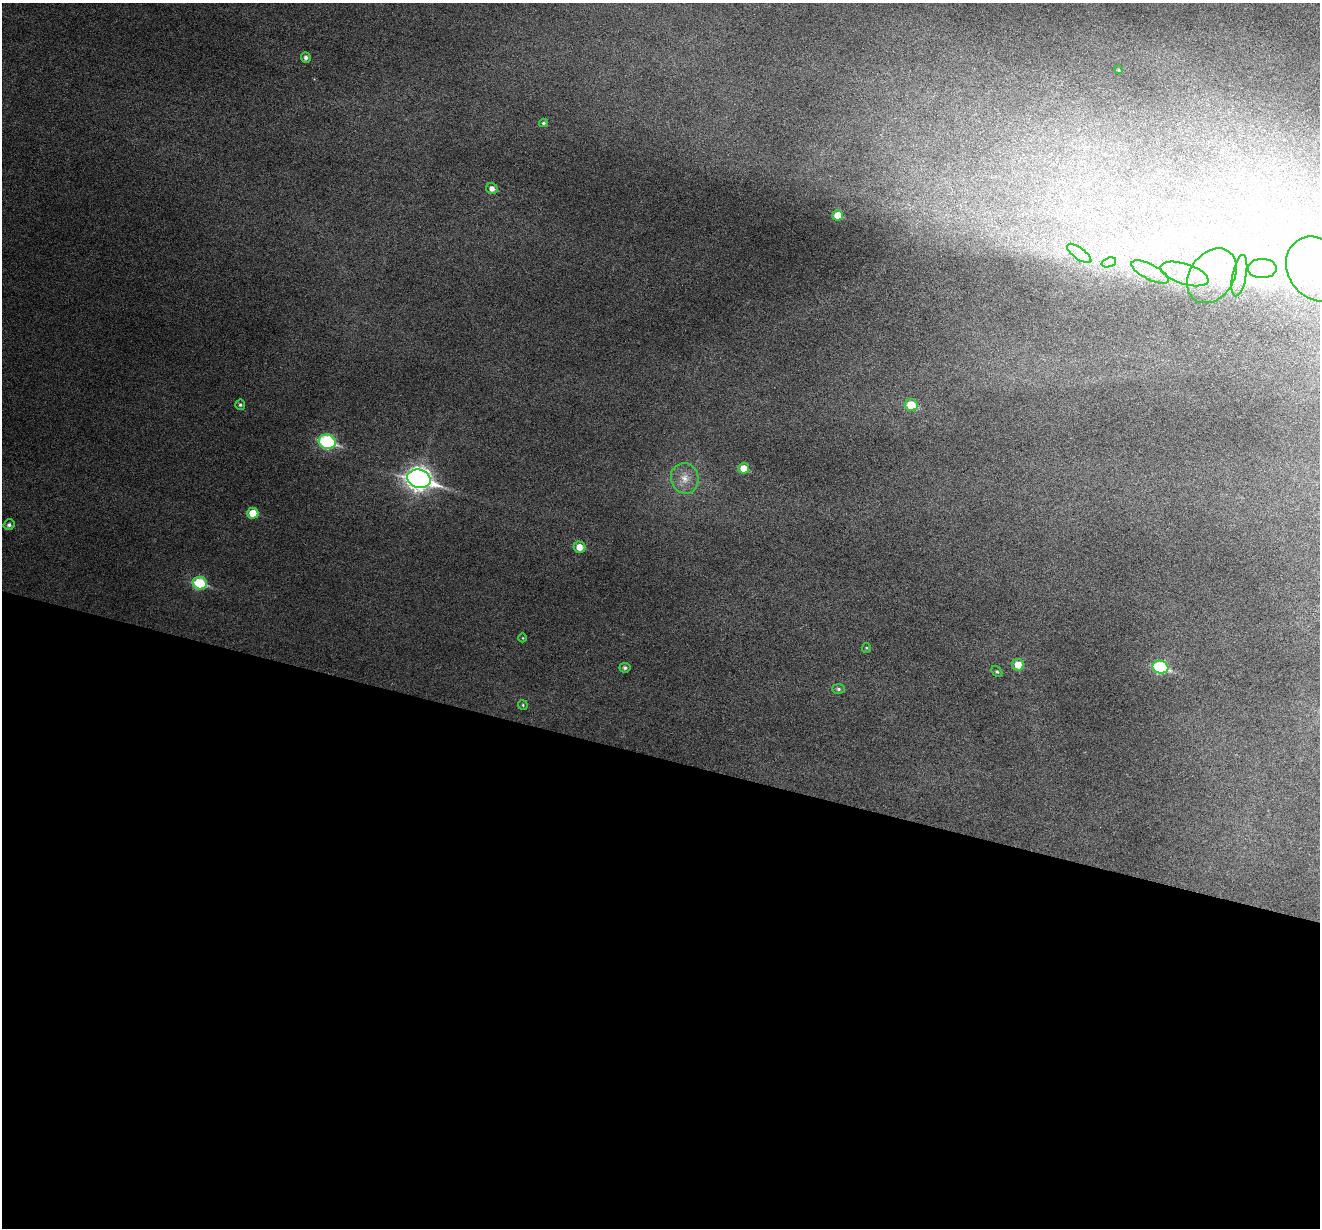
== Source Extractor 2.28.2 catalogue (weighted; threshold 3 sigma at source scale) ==
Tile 14 of 4 x 4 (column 2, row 4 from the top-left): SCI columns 1322-2639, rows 256-1481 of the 5274 x 5288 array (HDU 1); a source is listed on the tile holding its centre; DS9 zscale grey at full resolution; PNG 1322 x 1230 px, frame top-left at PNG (2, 3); each listed source drawn as its Kron ellipse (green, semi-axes under 4 px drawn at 4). Shown black and unused: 38% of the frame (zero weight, under 3 of 6 exposures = <1% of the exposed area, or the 3 px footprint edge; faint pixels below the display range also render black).
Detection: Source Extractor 2.28.2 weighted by HDU 2 'WHT'; one run over the whole footprint, this tile lists its part. Background 0.0517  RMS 0.0057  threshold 0.0233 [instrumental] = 3 sigma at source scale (4.09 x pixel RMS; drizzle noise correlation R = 1.36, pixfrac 0.8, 0.05/0.05 arcsec/px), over >= 5 px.
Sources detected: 36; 4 inside a brighter object's white glare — neither listed nor drawn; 1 inside a brighter listed object's ellipse — not listed separately; the other 31 listed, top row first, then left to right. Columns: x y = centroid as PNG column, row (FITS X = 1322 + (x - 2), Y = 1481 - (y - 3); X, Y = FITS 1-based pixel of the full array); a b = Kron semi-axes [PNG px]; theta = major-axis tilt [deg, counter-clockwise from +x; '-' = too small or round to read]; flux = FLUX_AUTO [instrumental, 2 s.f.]
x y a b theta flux
306 58 5 5 - 1.7
1119 70 3 3 - 0.45
543 123 4 3 - 0.79
492 188 6 5 - 2.9
838 215 5 5 - 8.3
1079 253 14 5 -36 4.1
1109 262 7 4 18 1.8
1262 269 14 9 0 7.8
1317 269 34 28 -54 46
1150 272 21 7 -27 8.2
1185 274 25 10 -18 14
1212 276 30 22 55 32
1239 276 21 7 79 6.9
240 405 5 5 - 1
911 405 6 6 - 15
327 442 8 7 - 71
744 468 5 5 - 7.5
685 478 15 13 -77 6.8
419 479 12 9 -16 370
253 513 5 5 - 9.1
9 525 5 5 - 1.6
580 547 6 5 - 5.9
200 583 7 6 - 33
523 638 4 3 - 0.35
866 648 5 4 - 0.59
1018 665 6 6 - 7.5
1160 667 8 6 -15 53
625 668 5 5 - 1.3
997 671 6 4 -46 0.84
838 689 6 5 - 1.1
523 705 5 4 - 0.67
Isophote crosses this tile's border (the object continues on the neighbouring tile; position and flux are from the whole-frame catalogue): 1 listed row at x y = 1317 269